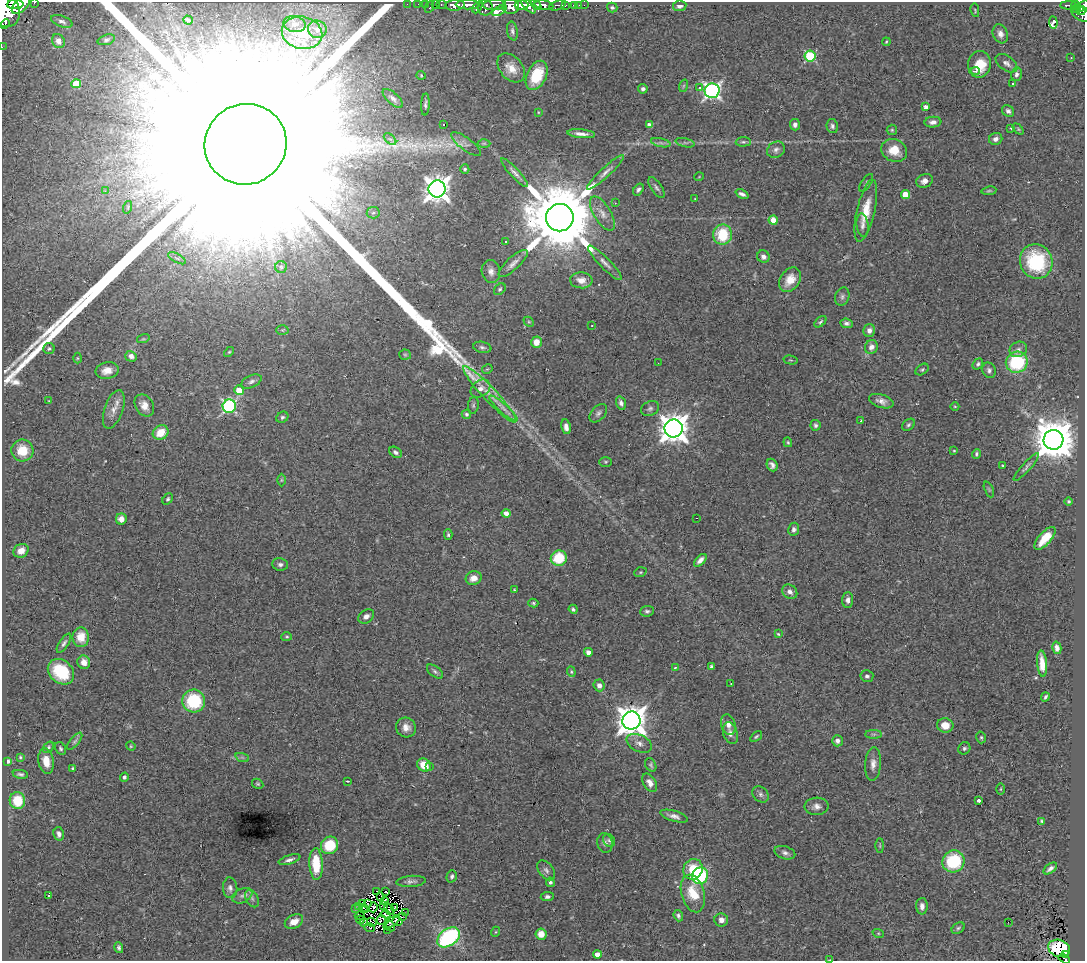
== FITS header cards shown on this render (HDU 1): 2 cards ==
NAXIS1  =                 1083
NAXIS2  =                  959

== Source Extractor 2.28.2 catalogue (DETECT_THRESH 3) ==
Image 1083 x 959 px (HDU 1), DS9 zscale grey, 1 PNG px = 1 image px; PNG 1087 x 963 px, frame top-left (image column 1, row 959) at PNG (2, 2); each listed source drawn as its Kron ellipse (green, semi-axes under 4 px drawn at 4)
Background 0.801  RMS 0.051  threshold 0.154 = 3 sigma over >= 5 px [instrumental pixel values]
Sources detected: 326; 5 with non-positive FLUX_AUTO (blend fragments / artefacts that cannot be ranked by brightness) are neither listed nor drawn; the other 321 listed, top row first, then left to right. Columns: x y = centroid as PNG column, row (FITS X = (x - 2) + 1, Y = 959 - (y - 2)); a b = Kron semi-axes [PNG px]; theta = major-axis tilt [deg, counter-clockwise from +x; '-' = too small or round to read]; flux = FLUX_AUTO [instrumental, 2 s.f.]
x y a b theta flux
34 3 3 2 - 1.0e+02
15 4 8 4 2 9.9e+02
407 4 2 2 - 9.0e+00
418 4 2 2 - 7.4e+00
425 4 2 2 - 1.4e+01
436 4 3 2 - 1.5e+01
442 4 5 3 - 4.5e+01
536 4 6 4 -48 2.6e+02
21 5 11 6 46 1.4e+03
455 5 9 5 5 9.1e+02
468 5 12 4 -1 6.5e+02
494 5 11 5 2 2.6e+02
522 5 7 5 0 9.6e+02
528 5 10 4 -49 6.6e+02
544 5 9 4 -9 7.6e+02
557 5 8 4 18 1.5e+02
565 5 3 3 - 7.9e+01
574 5 3 3 - 5.1e+01
579 5 2 2 - 9.6e+00
584 5 2 2 - 1.0e+01
1068 5 8 3 2 6.7e+01
1075 5 4 3 - 8.9e+01
511 6 8 7 - 6.5e+02
680 6 7 5 8 1.3e+01
1083 6 6 4 40 2.2e+02
429 7 6 3 63 5.8e+01
477 7 7 3 60 1.4e+02
485 7 8 7 - 4.3e+02
612 8 5 5 - 6.9e+00
1077 9 4 3 - 7.4e+01
5 10 17 15 -62 4.0e+03
975 10 6 2 -80 2.7e+00
1081 10 5 2 - 1.4e+02
500 11 8 4 32 2.2e+02
1081 14 10 6 -27 3.6e+02
188 20 5 3 - 7.4e+00
62 21 11 5 -20 1.3e+01
1053 22 6 4 -84 4.0e+01
5 24 6 3 46 1.7e+02
295 24 11 8 -12 1.8e+01
317 29 9 8 - 2.2e+01
512 31 9 5 -78 9.9e+00
302 33 20 16 -13 1.2e+02
1000 34 10 7 -69 1.9e+01
106 40 9 5 17 8.4e+00
58 41 7 6 - 2.2e+01
886 42 4 3 - 3.2e+00
2 47 2 2 - 5.8e+00
810 56 5 5 - 3.0e+02
1071 58 3 2 - 3.8e+00
1006 63 12 7 -35 1.6e+01
979 64 13 11 81 7.1e+01
511 68 17 11 -49 4.3e+01
976 71 4 3 - 7.2e+00
1016 74 7 5 75 1.1e+01
421 75 4 4 - 3.6e+00
537 75 15 9 64 1.0e+02
1013 83 3 2 - 6.8e+00
76 84 5 4 - 1.2e+02
683 86 6 4 71 4.4e+00
699 88 3 3 - 1.2e+01
643 89 5 4 - 9.0e+00
712 91 7 7 - 1.1e+03
393 98 12 5 -43 1.4e+01
425 104 11 4 87 8.2e+00
926 107 4 4 - 2.2e+01
1008 111 6 5 - 1.0e+01
538 112 3 2 - 2.4e+00
933 122 8 5 5 1.5e+01
443 125 3 2 - 1.3e+01
649 125 4 4 - 1.3e+01
795 125 5 5 - 1.2e+01
832 126 7 5 -77 8.7e+00
1011 128 3 2 - 3.1e+00
1018 129 6 4 -45 4.6e+00
892 130 5 5 - 5.1e+00
581 134 14 4 -5 2.0e+01
390 139 7 4 -43 8.2e+00
996 139 7 6 - 1.7e+01
743 142 7 4 2 6.3e+00
484 143 6 4 0 5.6e+00
661 143 10 4 -13 9.3e+00
685 143 10 4 -13 8.0e+00
246 144 41 40 - 1.6e+06
466 144 18 6 -37 1.8e+01
776 150 9 7 30 1.4e+01
894 150 13 11 -24 6.4e+01
465 169 5 4 - 5.5e+00
605 172 25 5 43 2.2e+01
514 173 19 4 -47 1.6e+01
699 177 5 3 - 2.4e+00
924 181 8 6 21 1.9e+01
866 183 10 4 57 6.5e+00
656 188 12 5 -56 1.1e+01
437 189 8 8 - 3.8e+03
638 189 6 4 56 9.0e+00
105 191 3 2 - 1.4e+01
989 191 7 4 7 5.2e+00
742 194 7 4 -24 1.1e+01
905 195 4 4 - 7.2e+01
695 199 3 2 - 2.0e+00
615 203 2 2 - 1.8e+00
128 207 6 4 72 4.5e+00
866 211 32 9 77 7.5e+01
373 213 6 5 - 8.9e+00
602 214 19 8 -59 3.2e+01
560 218 14 13 - 4.7e+04
773 220 4 4 - 6.1e+01
863 225 11 6 -83 1.4e+01
722 234 10 9 - 1.3e+02
505 241 3 2 - 5.9e+00
763 257 6 6 - 1.3e+01
177 258 10 3 -29 7.7e+00
1036 261 17 16 - 2.3e+02
513 263 18 6 43 2.1e+01
605 263 23 5 -45 2.4e+01
281 267 6 6 - 7.2e+00
491 271 11 9 -80 2.0e+01
581 280 11 8 -4 2.8e+01
790 280 13 9 54 5.0e+01
500 289 6 5 - 6.1e+00
842 297 9 7 70 1.0e+01
529 322 6 4 -43 5.2e+00
820 322 7 4 40 6.1e+00
846 323 6 4 -7 1.0e+01
592 325 3 2 - 4.1e+00
282 330 6 5 - 5.0e+00
869 330 6 6 - 1.6e+01
143 339 6 4 17 4.3e+00
536 342 5 5 - 4.3e+01
482 347 9 5 -11 9.1e+00
871 347 7 6 - 2.1e+01
49 349 5 5 - 7.3e+00
1018 349 9 7 28 1.3e+01
229 352 6 3 44 4.1e+00
405 355 6 5 - 5.1e+00
131 356 6 5 - 1.9e+01
77 358 5 3 - 3.3e+00
790 360 7 4 -13 4.3e+00
1017 362 11 10 - 2.3e+02
658 363 2 2 - 2.5e+00
978 364 6 5 - 7.2e+00
487 369 6 3 31 3.4e+00
922 370 7 5 36 6.4e+00
989 370 8 6 -65 1.0e+01
107 371 12 8 11 3.5e+01
251 381 11 6 25 1.2e+01
480 389 11 8 36 2.2e+01
239 390 5 4 - 6.2e+01
490 394 38 7 -47 6.3e+01
49 401 3 3 - 2.7e+00
881 401 12 6 -18 2.0e+01
621 403 7 4 -73 1.0e+01
473 405 8 5 81 7.9e+00
144 406 12 8 -56 3.1e+01
229 406 7 6 - 6.3e+02
955 406 4 3 - 3.1e+00
503 408 18 4 -42 2.1e+01
650 408 9 7 24 1.0e+01
114 409 20 9 71 3.3e+01
598 413 11 6 48 1.1e+01
466 414 5 4 - 6.8e+00
282 417 6 5 - 7.1e+00
861 421 3 2 - 2.5e+00
815 425 5 5 - 7.9e+00
908 425 7 5 39 7.0e+00
566 427 7 4 -79 1.8e+01
674 428 9 9 - 5.2e+03
161 433 8 7 - 6.5e+01
1053 440 10 10 - 1.3e+04
788 442 5 4 - 3.8e+00
22 450 11 11 - 7.7e+01
954 451 4 2 - 2.8e+00
395 452 7 5 -31 1.0e+01
976 454 5 4 - 5.9e+00
606 462 6 5 - 4.6e+00
772 465 6 5 - 1.3e+01
1003 465 3 2 - 2.9e+00
1026 467 18 4 48 1.2e+01
281 480 6 4 89 4.7e+00
989 489 8 4 -67 5.6e+00
168 499 6 4 53 6.4e+00
1069 501 4 4 - 5.0e+00
506 513 4 4 - 2.7e+01
697 518 3 2 - 2.7e+01
121 519 5 5 - 2.8e+01
794 529 6 5 - 1.2e+01
448 535 5 4 - 6.0e+00
1045 538 14 6 48 5.9e+01
21 551 8 6 29 3.0e+01
559 558 8 7 - 1.2e+02
700 560 8 4 46 1.7e+01
280 564 8 6 -9 1.1e+01
640 572 6 4 20 4.8e+00
474 578 8 7 - 3.0e+01
514 590 4 4 - 2.9e+00
790 592 8 6 -43 1.8e+01
848 600 8 5 88 1.3e+01
533 603 5 4 - 5.1e+00
573 609 5 4 - 7.8e+00
647 611 7 5 4 8.0e+00
366 616 8 6 33 1.5e+01
778 634 3 2 - 3.5e+00
81 637 9 8 - 5.7e+01
287 637 5 4 - 4.6e+00
64 643 11 4 57 1.0e+01
1057 648 6 4 -76 1.5e+01
588 652 4 4 - 2.4e+01
84 662 7 6 - 2.8e+01
1042 664 13 5 -84 3.8e+01
712 666 3 3 - 8.0e+00
675 668 3 3 - 4.5e+00
435 671 9 5 -38 9.1e+00
61 672 14 11 -42 1.4e+02
571 672 5 4 - 4.4e+00
867 676 6 6 - 9.4e+00
731 683 3 2 - 7.2e+00
599 685 6 5 - 1.9e+01
1045 697 4 3 - 5.7e+00
194 701 11 11 - 2.1e+02
631 721 9 9 - 5.4e+03
728 725 10 7 -74 1.8e+01
945 725 8 7 - 4.2e+01
406 727 10 9 - 2.5e+01
730 733 11 7 -71 1.6e+01
874 734 8 4 0 7.8e+00
756 736 7 4 38 4.9e+00
981 737 6 4 -75 5.6e+00
75 741 10 4 51 9.0e+00
837 741 5 5 - 1.5e+01
639 743 13 8 -25 2.2e+01
131 746 5 4 - 3.6e+00
48 747 6 4 50 6.2e+00
61 748 7 5 -59 5.9e+00
964 748 6 5 - 7.7e+00
20 757 3 3 - 4.2e+00
242 757 7 4 -19 5.9e+00
8 761 4 4 - 9.0e+00
46 761 13 7 -81 4.0e+01
873 764 17 8 86 2.6e+01
424 765 7 6 - 6.2e+01
651 765 7 5 -63 6.7e+00
430 766 2 2 - 6.1e+00
73 768 4 3 - 4.6e+00
20 774 8 4 -10 7.8e+00
124 777 4 4 - 7.8e+00
347 781 3 2 - 2.7e+00
650 783 10 6 -60 2.5e+01
258 784 6 4 -30 5.2e+00
1001 789 5 3 - 3.4e+00
761 794 9 7 -47 1.2e+01
17 800 8 8 - 8.7e+01
979 800 3 3 - 1.4e+01
817 806 12 9 3 2.0e+01
674 816 14 5 -16 1.7e+01
1042 821 4 3 - 4.8e+00
59 834 7 5 -76 1.3e+01
609 840 7 5 -53 7.0e+00
605 843 10 7 -79 1.3e+01
330 845 9 8 - 1.1e+02
880 846 7 3 -90 4.6e+00
785 853 10 6 -18 1.2e+01
289 860 11 4 17 1.3e+01
953 861 11 10 - 2.0e+02
316 864 16 6 -87 1.2e+02
1050 868 8 4 37 1.2e+01
693 869 10 9 - 7.6e+01
546 870 11 7 -52 1.3e+01
452 876 6 5 - 8.8e+00
700 876 8 8 - 3.0e+02
411 881 14 5 4 1.3e+01
550 882 5 4 - 8.6e+00
230 888 10 7 -85 1.4e+01
376 891 3 2 - 3.5e+00
386 892 3 2 - 5.5e+00
693 893 19 11 -74 9.7e+01
49 895 4 3 - 5.7e+00
242 896 11 7 27 1.5e+01
381 896 3 2 - 1.1e+00
547 897 6 4 7 9.6e+00
252 898 9 6 -63 1.1e+01
384 901 4 2 - 1.8e+00
362 903 3 2 - 1.8e+00
367 903 3 2 - 3.2e+00
384 906 3 2 - 1.7e+00
922 906 8 5 -89 1.6e+01
359 907 3 2 - 5.4e+00
363 907 2 2 - 3.1e+00
373 907 5 3 - 1.6e+01
356 908 3 3 - 4.1e+00
394 908 3 3 - 5.4e+00
389 909 6 3 -55 3.3e-02
366 910 2 2 - 3.2e+00
405 913 2 2 - 3.9e+00
386 914 5 3 - 1.3e+00
360 916 5 2 - 7.8e+00
678 916 6 4 -70 7.9e+00
402 917 3 2 - 1.1e+00
360 920 4 2 - 3.6e+00
381 920 5 3 - 8.4e+00
721 920 7 6 - 2.0e+01
397 921 5 3 - 4.1e+00
294 922 10 6 26 3.5e+01
372 922 5 3 - 6.9e-01
392 922 10 2 39 5.3e+00
1008 922 2 2 - 6.8e+00
364 923 4 2 - 7.9e+00
390 926 5 3 - 1.7e+00
370 928 5 2 - 5.8e+00
958 928 7 5 34 6.3e+00
388 930 3 2 - 5.2e+00
495 932 5 3 - 2.7e+00
878 933 6 3 -18 4.3e+00
541 934 6 5 - 3.6e+01
449 937 13 8 36 4.6e+02
119 948 6 4 -74 8.0e+00
1059 948 11 8 -18 2.0e+02
597 954 4 4 - 2.9e+01
1065 955 3 2 - 2.6e+01
1064 959 6 3 -32 7.4e+01
830 960 4 2 - 2.4e+00
At the frame edge (FLAGS 8, measured only in part): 7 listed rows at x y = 34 3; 1083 6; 5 10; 2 47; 246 144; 1064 959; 830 960
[5 non-positive-flux detections neither listed nor drawn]